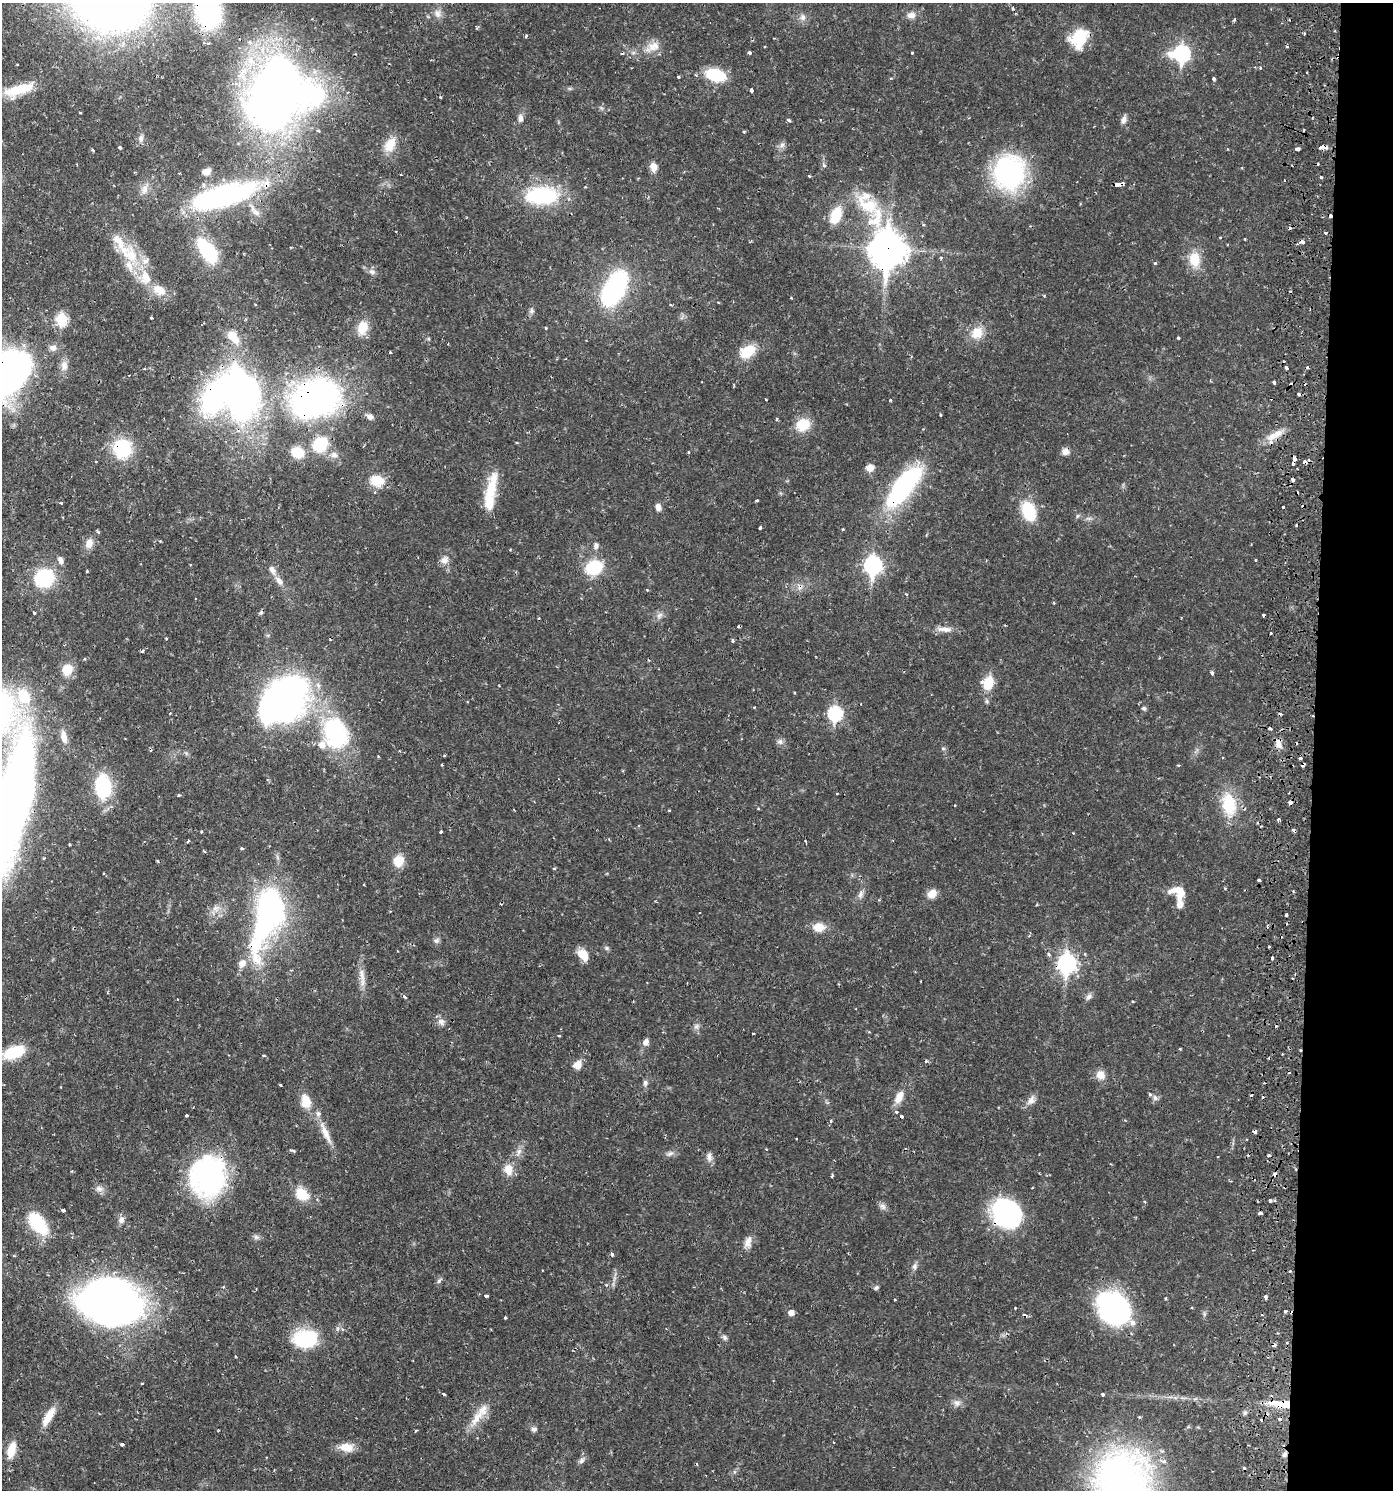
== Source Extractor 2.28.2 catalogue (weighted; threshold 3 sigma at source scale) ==
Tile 6 of 3 x 3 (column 3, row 2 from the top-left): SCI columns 3051-4441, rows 1495-2982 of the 4602 x 4479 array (HDU 1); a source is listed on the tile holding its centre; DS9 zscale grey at full resolution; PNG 1395 x 1492 px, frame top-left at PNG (2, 3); no overlay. Shown black and unused: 6% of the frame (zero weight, under 2 of 3 exposures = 3% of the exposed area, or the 3 px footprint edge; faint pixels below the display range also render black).
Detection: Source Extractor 2.28.2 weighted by HDU 2 'WHT'; one run over the whole footprint, this tile lists its part. Background 0.0304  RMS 0.002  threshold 0.00895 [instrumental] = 3 sigma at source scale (4.5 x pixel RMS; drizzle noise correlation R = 1.50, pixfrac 1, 0.05/0.05 arcsec/px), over >= 5 px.
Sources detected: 322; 9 inside a brighter object's white glare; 42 cosmic-ray / hot-pixel residue — not listed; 18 inside a brighter listed object's ellipse — not listed separately; the other 253 listed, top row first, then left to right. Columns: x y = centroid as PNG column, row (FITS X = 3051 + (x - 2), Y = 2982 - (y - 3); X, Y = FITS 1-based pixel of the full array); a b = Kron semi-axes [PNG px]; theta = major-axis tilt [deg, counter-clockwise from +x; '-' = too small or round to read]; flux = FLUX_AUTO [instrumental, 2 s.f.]
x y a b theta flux
1013 8 4 4 - 0.28
208 11 28 19 -76 33
437 13 12 9 -72 1.2
911 15 11 8 5 1.1
803 17 10 7 -86 0.86
526 36 4 3 - 0.22
1078 37 26 18 53 6.7
250 42 8 6 -40 0.84
653 47 21 12 26 2.8
749 52 3 3 - 0.55
912 53 3 3 - 0.2
1182 53 9 8 - 40
1307 72 2 2 - 0.19
715 75 22 12 -16 7.6
678 77 3 3 - 0.22
1214 79 4 4 - 0.4
18 90 37 12 16 6.7
751 90 4 3 - 0.66
274 94 51 30 80 220
80 112 3 2 - 0.27
520 118 10 7 89 0.9
789 120 5 3 - 0.46
820 120 4 3 - 0.15
1123 120 10 6 65 0.83
318 130 4 3 - 0.19
141 138 11 6 83 0.78
390 145 21 13 58 3.2
782 145 7 7 - 0.67
1322 147 7 3 1 2.3
120 148 3 3 - 0.45
1298 149 5 3 - 1
93 150 4 3 - 0.27
824 165 7 4 -32 0.34
653 167 10 7 -79 1.6
206 172 9 7 19 1.5
1009 172 37 33 79 29
179 173 2 2 - 0.15
809 176 4 3 - 0.21
1321 177 3 3 - 0.36
267 183 11 9 86 2.1
1118 184 8 3 4 4.1
145 189 14 8 71 1.4
542 195 36 19 2 17
214 200 58 20 4 30
868 205 37 20 -29 9.8
256 212 13 8 -32 1.2
836 215 15 9 73 6.6
1325 233 3 3 - 0.28
1220 237 4 2 - 0.17
1245 239 3 2 - 0.14
1302 242 7 5 1 0.89
888 249 15 12 87 310
207 250 28 14 -53 13
129 254 37 21 -46 8.6
941 258 4 3 - 0.29
1194 259 20 15 -87 4.1
1155 263 4 3 - 0.21
372 272 10 5 -14 0.67
615 288 25 13 62 48
159 290 19 13 -30 3.1
532 311 8 7 - 0.56
151 318 3 3 - 0.38
62 319 7 6 - 13
362 327 16 12 69 3.3
546 328 3 3 - 0.24
977 333 17 15 54 3.5
1178 338 3 3 - 0.32
53 348 10 9 - 0.94
748 351 15 11 30 5.6
390 352 3 3 - 0.3
64 366 14 9 89 1.3
8 367 41 18 51 71
1286 368 3 3 - 0.46
1274 382 4 3 - 0.33
241 394 61 39 -75 71
315 399 56 41 22 63
766 399 3 2 - 0.2
890 400 3 3 - 0.34
940 415 3 3 - 0.4
370 417 9 6 -30 0.92
777 419 5 3 - 0.19
803 425 14 12 20 5.2
1275 435 25 8 31 2.6
320 444 23 20 52 7.4
122 448 21 21 - 10
1065 451 9 8 - 1.1
297 452 13 11 -21 4.7
688 452 3 3 - 0.36
1305 461 4 4 - 0.87
870 468 9 9 - 1.4
1293 480 4 4 - 0.73
377 481 19 14 -8 3.8
904 486 55 19 52 28
491 490 47 13 76 6.5
757 500 3 3 - 0.23
61 503 5 3 - 0.18
658 507 8 7 - 0.97
1283 507 3 3 - 0.5
1029 511 20 12 -69 9.1
1077 516 6 4 88 0.3
1088 518 7 4 -18 0.43
760 527 3 3 - 0.54
98 532 4 4 - 0.33
160 541 3 3 - 0.16
89 543 14 10 75 1.6
596 546 9 6 71 0.74
60 560 10 6 -69 0.94
444 560 11 9 15 1.2
873 565 9 7 88 57
594 567 13 11 22 11
87 571 3 2 - 0.24
44 578 22 18 28 12
279 581 14 7 -49 1.4
647 590 3 3 - 0.16
1054 603 3 3 - 0.19
34 613 3 3 - 0.3
659 615 11 6 45 0.83
945 629 19 7 -2 1.6
1271 633 3 2 - 0.28
166 638 3 3 - 0.24
733 640 4 4 - 0.41
142 651 4 4 - 0.34
67 670 12 10 68 3.6
1212 673 4 3 - 0.54
988 683 18 12 71 3.8
795 693 4 3 - 0.16
24 695 25 19 -81 7.3
287 697 57 45 68 56
754 707 4 3 - 0.17
1144 708 6 5 - 0.42
170 713 3 3 - 0.27
835 713 8 7 - 23
336 734 41 30 -73 22
64 737 17 8 -77 1.8
780 742 9 8 - 0.7
1278 744 12 7 -79 1.3
943 748 6 4 -1 0.29
1300 758 4 3 - 0.4
442 765 3 2 - 0.18
1178 765 4 3 - 0.18
103 787 16 11 -86 18
837 793 4 2 - 0.13
179 795 3 3 - 0.44
14 800 102 24 78 220
1290 802 4 4 - 0.95
1229 804 30 18 -80 7.6
669 810 3 2 - 0.19
1278 819 3 3 - 0.3
201 832 3 3 - 0.36
441 832 3 3 - 0.84
188 841 7 2 44 0.17
805 841 3 3 - 0.17
69 844 4 2 - 0.15
242 848 3 3 - 0.32
399 861 9 8 - 4.3
1259 880 3 3 - 0.48
1225 888 4 3 - 0.17
1179 890 23 10 -1 2.7
861 894 11 7 69 0.89
932 894 11 9 43 2
1180 905 11 8 88 1.4
216 908 12 6 19 1.2
271 908 29 19 -72 40
390 911 3 2 - 0.16
1286 915 3 3 - 0.44
819 927 14 11 3 2.7
436 941 8 7 - 0.56
255 944 56 19 -85 13
1269 947 3 2 - 0.18
607 948 7 5 -22 0.39
1049 954 5 4 - 0.35
583 955 15 10 -53 2.6
1272 958 4 3 - 0.33
1067 963 9 8 - 67
362 977 32 6 -83 2.1
404 997 5 4 - 0.37
1089 997 10 6 56 0.72
1133 1002 4 2 - 0.16
441 1022 9 9 - 1
696 1026 8 7 - 0.66
753 1034 2 2 - 0.2
646 1042 8 6 64 1
1180 1049 4 3 - 0.17
1300 1050 3 2 - 0.27
14 1052 24 12 21 7
263 1055 4 3 - 0.25
578 1065 12 8 72 1.6
1101 1075 10 9 - 2
645 1083 8 6 85 0.6
280 1085 3 2 - 0.25
899 1097 17 9 61 2.3
1155 1098 8 6 -74 0.6
1031 1100 14 8 56 1.3
306 1101 16 11 -77 3.2
186 1115 3 3 - 0.44
901 1116 4 3 - 0.31
831 1121 4 4 - 0.22
325 1133 34 8 -65 3
293 1151 8 3 -21 0.32
519 1152 11 6 66 0.9
670 1154 11 6 24 0.74
709 1157 13 7 -82 0.97
508 1169 13 10 -79 2.6
1275 1174 5 4 - 0.71
208 1176 43 37 74 35
832 1176 4 3 - 0.29
99 1189 11 8 -14 0.96
302 1194 18 14 -33 3.9
1270 1200 3 3 - 0.41
1145 1202 5 3 - 0.19
883 1206 10 6 -45 0.74
63 1210 3 3 - 0.57
1007 1213 30 25 -37 29
1260 1213 4 3 - 0.79
121 1220 9 8 - 0.94
38 1224 29 15 -52 9.2
256 1237 7 6 - 0.53
748 1242 16 9 66 1.5
612 1254 5 4 - 0.38
914 1266 8 7 - 0.7
1290 1271 4 2 - 0.16
439 1281 8 5 62 0.49
876 1287 6 5 - 0.47
486 1296 4 3 - 0.35
1265 1297 4 3 - 0.51
895 1300 3 2 - 0.14
110 1301 57 39 -12 120
1015 1308 2 2 - 0.17
1114 1309 39 30 -44 30
1285 1311 3 3 - 0.74
791 1313 5 5 - 1.3
505 1317 3 3 - 0.35
725 1337 8 6 -46 0.53
306 1339 22 16 7 14
1274 1345 4 3 - 1.2
235 1356 3 2 - 0.18
142 1383 4 2 - 0.14
444 1394 3 3 - 0.35
1102 1394 3 3 - 0.55
957 1403 10 10 - 1
1283 1404 32 9 -5 5.1
1245 1413 6 4 -18 0.33
48 1417 25 8 60 3
477 1418 30 10 55 3.5
534 1429 7 6 - 0.6
416 1430 3 2 - 0.28
122 1445 4 3 - 0.42
347 1447 18 10 -6 2.7
11 1450 20 9 75 3.2
1284 1454 8 5 45 0.51
582 1460 9 6 52 0.7
1164 1461 7 6 - 0.71
1122 1479 43 40 -66 110
Overlapping masked pixels (flux is a lower limit): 27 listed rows (the first 20) at x y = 208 11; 1322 147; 267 183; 1118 184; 1302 242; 888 249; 8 367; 241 394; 315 399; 1275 435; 122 448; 1065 451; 1305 461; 904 486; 287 697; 14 800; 1290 802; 255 944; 1067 963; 1300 1050
Isophote crosses this tile's border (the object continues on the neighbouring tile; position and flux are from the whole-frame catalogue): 4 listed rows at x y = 208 11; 8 367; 14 800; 1122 1479